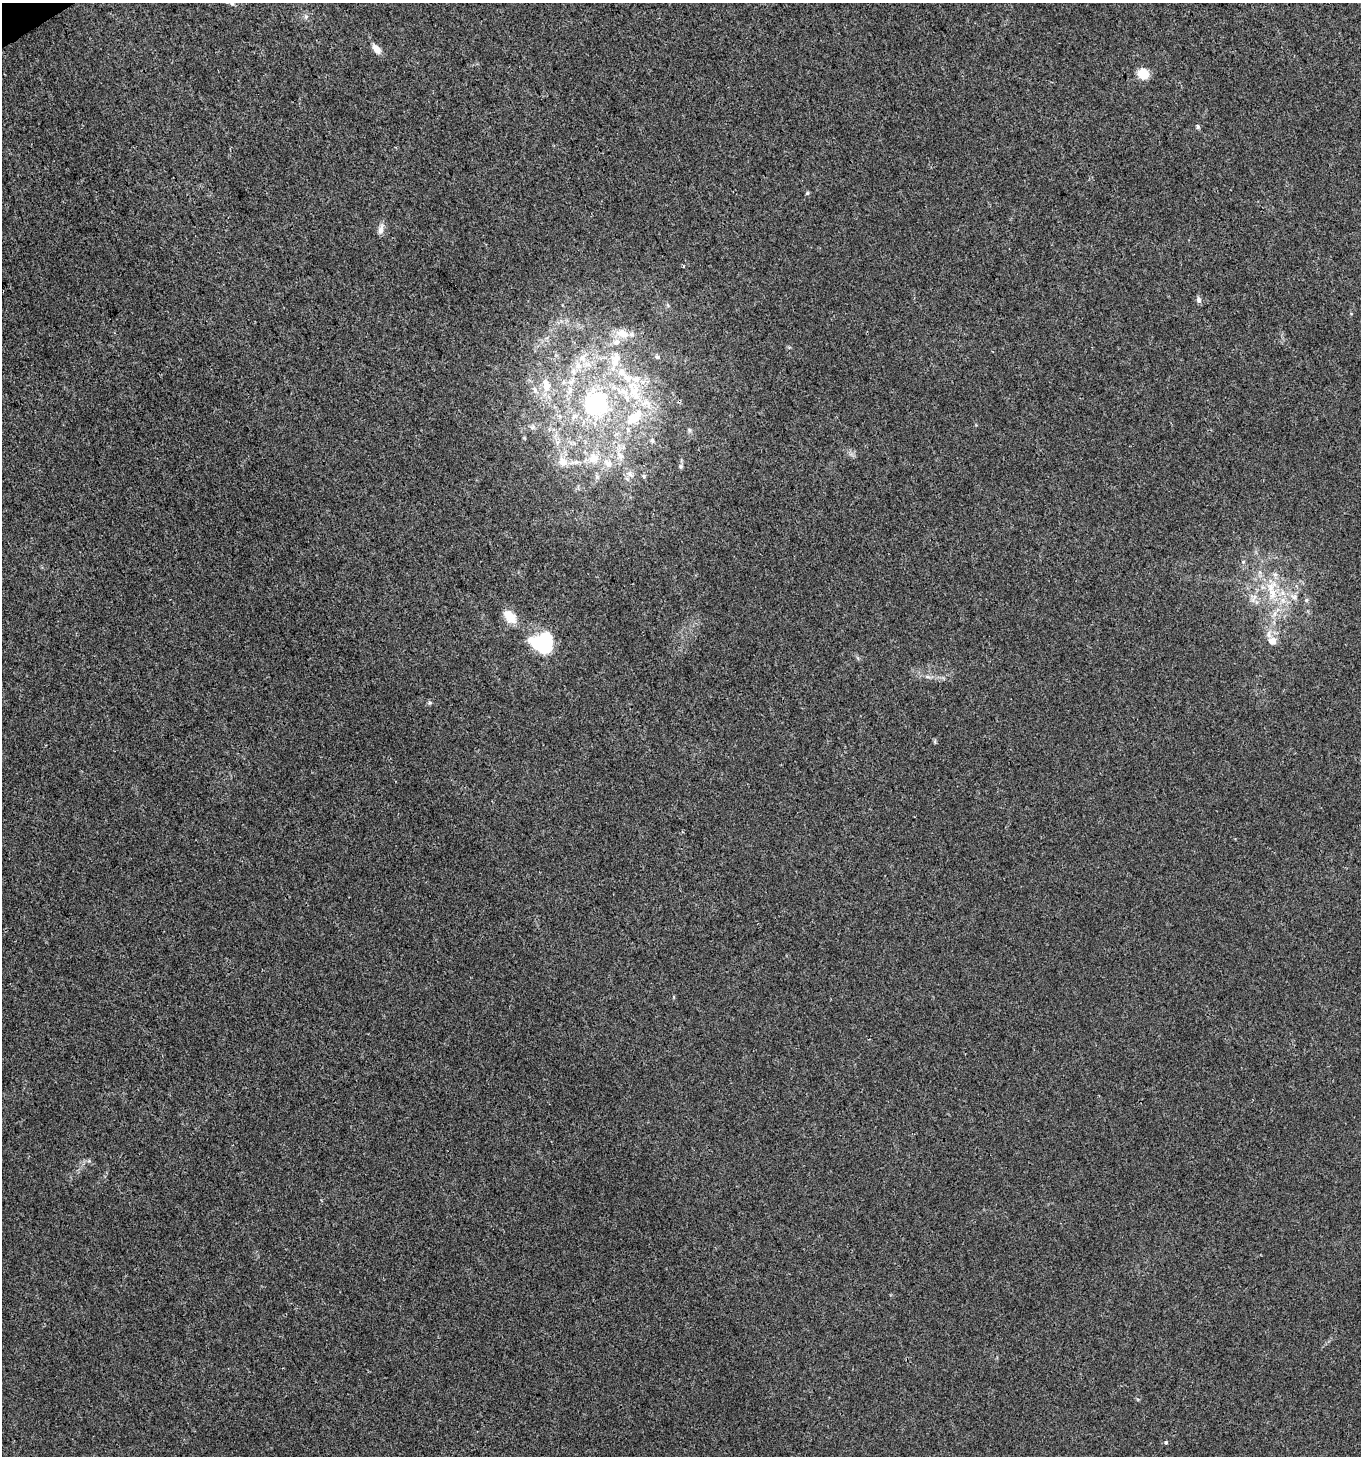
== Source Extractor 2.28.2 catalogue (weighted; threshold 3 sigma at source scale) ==
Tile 11 of 4 x 4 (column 3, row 3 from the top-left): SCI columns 2826-4184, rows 1458-2911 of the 5713 x 5819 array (HDU 1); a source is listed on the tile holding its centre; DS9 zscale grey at full resolution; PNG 1363 x 1458 px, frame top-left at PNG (2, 3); no overlay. Shown black and unused: <1% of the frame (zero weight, under 3 of 4 exposures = <1% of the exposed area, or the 3 px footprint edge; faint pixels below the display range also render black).
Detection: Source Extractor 2.28.2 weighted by HDU 2 'WHT'; one run over the whole footprint, this tile lists its part. Background 0.00761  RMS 0.0026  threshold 0.0117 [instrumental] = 3 sigma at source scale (4.5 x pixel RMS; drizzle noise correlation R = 1.50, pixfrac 1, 0.0396/0.0396 arcsec/px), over >= 5 px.
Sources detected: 46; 1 inside a brighter object's white glare — not listed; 8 inside a brighter listed object's ellipse — not listed separately; the other 37 listed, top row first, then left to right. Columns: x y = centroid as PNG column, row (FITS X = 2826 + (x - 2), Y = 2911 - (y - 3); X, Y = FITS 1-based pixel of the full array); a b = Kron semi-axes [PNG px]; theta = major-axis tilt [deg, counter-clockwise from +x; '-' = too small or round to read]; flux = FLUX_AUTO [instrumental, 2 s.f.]
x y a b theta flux
306 17 7 6 - 0.63
376 49 12 7 -53 2.5
1143 74 12 11 - 4.2
1197 127 6 4 71 0.39
807 193 5 4 - 0.34
381 229 14 7 77 1.5
1199 300 8 6 -82 0.91
622 333 20 11 -17 3.6
657 357 6 4 -21 0.46
583 358 15 10 89 2.9
615 360 20 12 81 4.8
546 385 18 11 -78 4.1
634 390 34 16 -72 12
597 404 46 38 -54 39
533 427 7 6 - 0.69
689 430 6 5 - 0.44
652 441 7 6 - 0.74
620 456 14 10 -54 2.9
594 458 16 13 23 4.8
563 462 15 11 -51 3.3
576 462 11 6 7 1.4
608 463 14 10 -51 2.9
681 466 6 5 - 0.47
630 474 12 6 -34 1.4
644 476 7 5 -69 0.43
1275 574 6 4 18 0.57
1272 593 20 11 -81 5.6
1294 597 9 6 -14 1.2
1254 598 16 7 63 2
1306 600 6 5 - 0.47
510 617 18 11 -48 4.6
1272 641 9 9 - 2.2
543 643 19 17 -27 26
928 677 7 4 -18 0.52
430 703 6 5 - 0.45
935 741 7 4 90 0.34
1166 1442 5 4 - 0.43